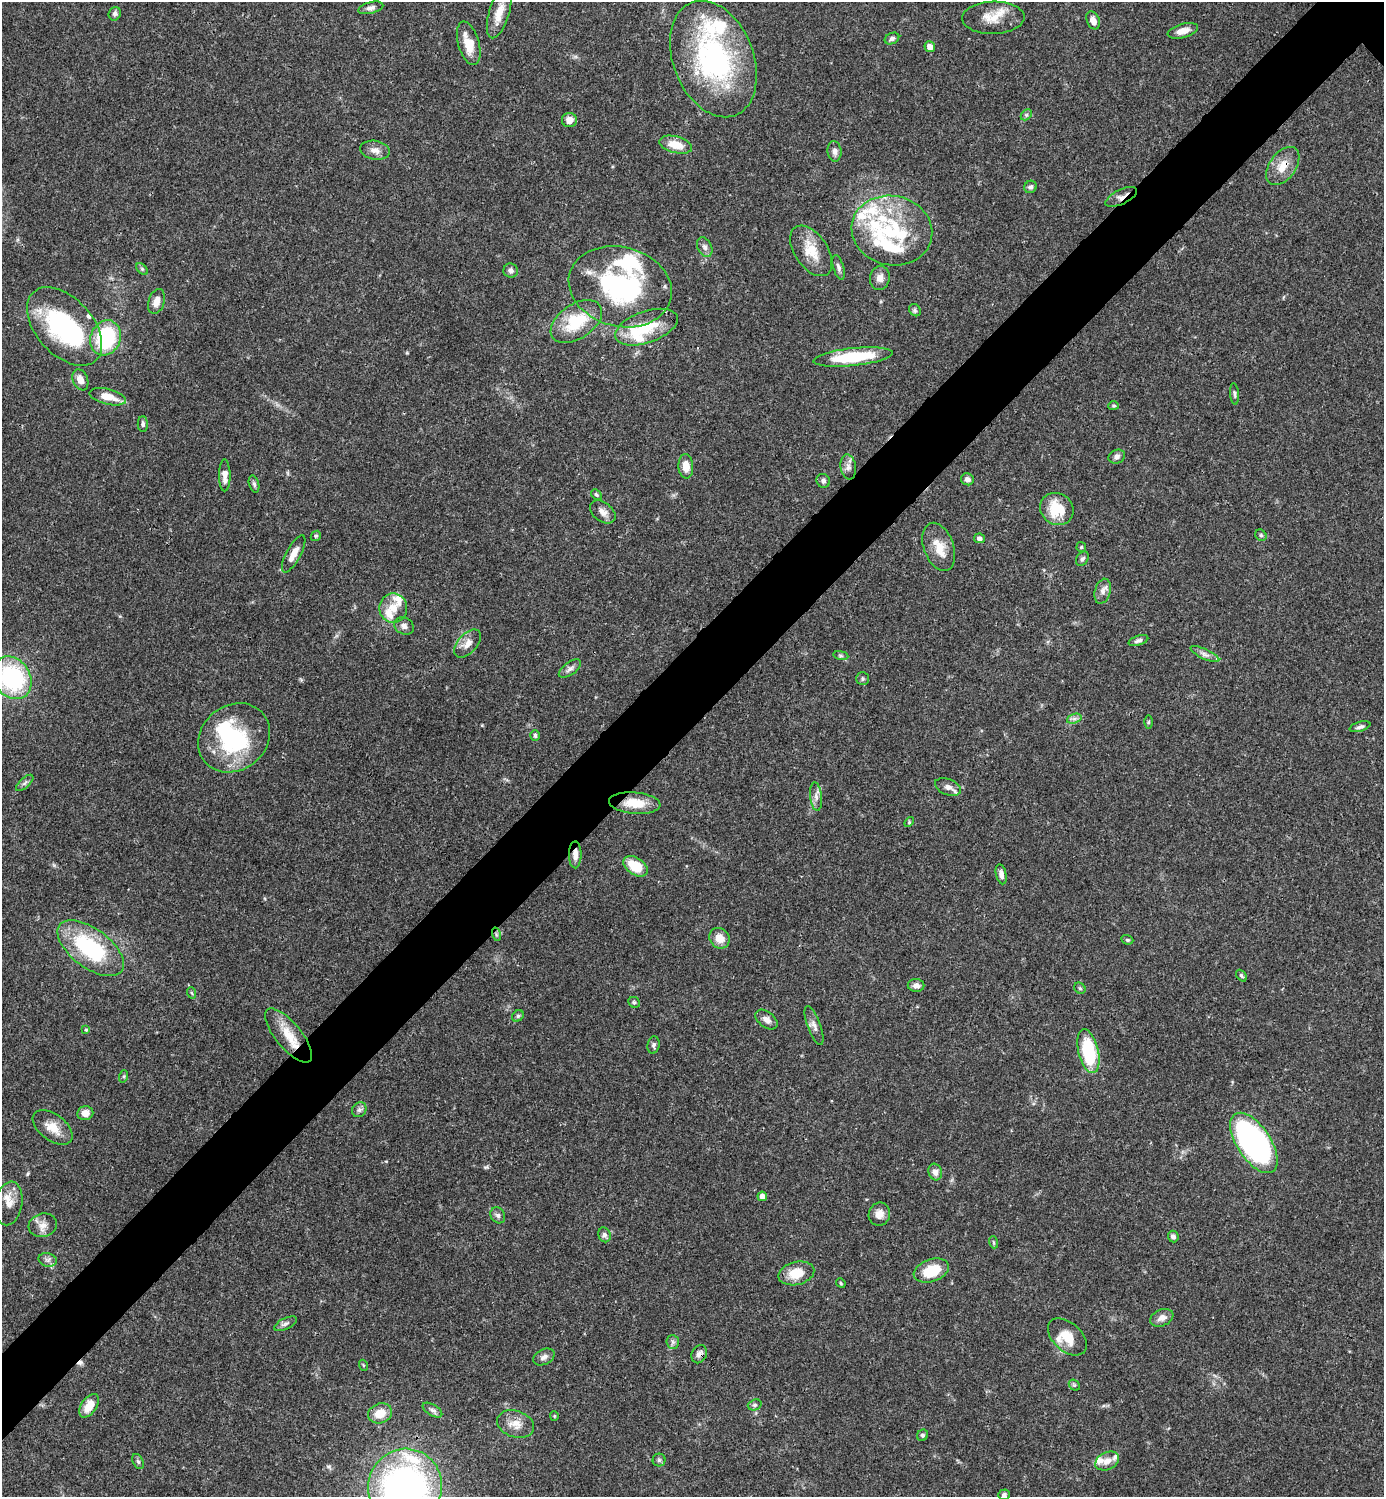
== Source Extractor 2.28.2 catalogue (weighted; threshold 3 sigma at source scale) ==
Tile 7 of 4 x 4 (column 3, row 2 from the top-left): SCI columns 3061-4442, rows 2989-4483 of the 5981 x 5982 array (HDU 1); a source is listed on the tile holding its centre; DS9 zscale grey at full resolution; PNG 1386 x 1499 px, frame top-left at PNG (2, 2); each listed source drawn as its Kron ellipse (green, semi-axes under 4 px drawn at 4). Shown black and unused: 6% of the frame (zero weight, under 3 of 4 exposures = <1% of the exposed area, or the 3 px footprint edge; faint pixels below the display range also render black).
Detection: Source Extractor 2.28.2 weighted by HDU 2 'WHT'; one run over the whole footprint, this tile lists its part. Background 0.0392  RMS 0.0027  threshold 0.012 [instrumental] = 3 sigma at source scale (4.5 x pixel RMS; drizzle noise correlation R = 1.50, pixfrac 1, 0.05/0.05 arcsec/px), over >= 5 px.
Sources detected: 156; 4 inside a brighter object's white glare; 1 cosmic-ray / hot-pixel residue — neither listed nor drawn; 19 inside a brighter listed object's ellipse — not listed separately; the other 132 listed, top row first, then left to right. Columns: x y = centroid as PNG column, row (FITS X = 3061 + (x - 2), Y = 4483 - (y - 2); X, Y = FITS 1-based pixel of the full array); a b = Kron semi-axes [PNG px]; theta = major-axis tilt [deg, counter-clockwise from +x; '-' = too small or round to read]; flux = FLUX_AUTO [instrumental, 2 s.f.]
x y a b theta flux
371 8 13 5 14 1.1
499 12 27 10 74 4.4
115 14 7 6 - 0.79
993 18 31 16 2 5.7
1093 20 9 6 -66 2
1183 31 15 7 16 2.3
892 38 7 5 25 0.89
469 43 22 10 -74 5.2
930 47 5 5 - 1.9
713 59 60 40 -69 52
1026 115 6 4 45 0.49
569 120 7 7 - 2.1
676 145 17 8 -15 4.7
375 150 15 9 -10 1.9
835 151 10 7 -84 1.2
1283 166 22 13 54 4.4
1030 187 6 6 - 0.75
1121 197 17 7 26 1.7
892 231 40 35 -12 24
705 247 10 7 -64 1.2
811 251 28 16 -56 6.4
838 267 13 5 -74 0.9
142 269 7 4 -45 0.45
511 270 7 7 - 0.94
880 278 12 10 79 1.8
620 287 52 39 -15 44
156 301 13 8 72 2.2
915 310 6 5 - 0.53
576 321 29 17 34 11
65 326 46 28 -48 35
646 327 33 15 19 11
106 338 18 15 67 22
853 357 40 9 6 15
80 380 11 7 -68 2.2
1234 394 11 3 -85 0.51
108 397 19 7 -14 4.4
1114 406 5 4 - 0.35
143 424 8 5 -89 0.68
1117 457 8 6 20 0.95
686 466 12 7 -86 3
848 467 12 8 -82 1.4
225 475 16 5 -90 2
967 479 6 6 - 0.93
823 481 7 6 - 0.88
254 484 9 5 -74 0.61
596 495 6 4 -47 0.4
1057 509 17 15 -35 7.9
603 512 14 9 -37 1.7
1261 535 6 5 - 0.48
316 536 5 4 - 0.38
979 538 5 5 - 0.84
939 547 25 15 -70 4.9
1081 547 5 5 - 0.31
294 554 21 7 62 2.8
1082 559 8 5 56 0.62
1103 591 13 7 74 1.5
393 608 14 14 - 3.9
404 626 10 8 -26 1.2
1138 641 10 5 18 0.78
468 643 17 9 49 2.5
1205 654 16 5 -25 1.2
841 655 8 4 -9 0.44
570 669 13 6 36 1.1
12 678 23 18 -56 32
863 679 6 6 - 0.54
1074 719 7 4 19 0.82
1148 722 6 4 89 0.35
1360 727 11 5 16 0.8
535 735 5 4 - 0.55
234 738 38 32 38 24
25 783 11 5 42 0.74
948 787 14 8 -22 1.6
816 797 14 6 -84 1.5
635 803 26 10 -5 5.8
909 822 6 3 47 0.29
575 855 13 6 -90 2.2
635 866 13 8 -33 7.1
1001 874 10 5 -78 1.2
496 934 7 4 -73 0.57
720 938 11 9 -52 2.9
1127 940 6 4 -19 0.41
91 948 39 19 -36 25
1241 976 6 4 -51 0.47
916 985 8 6 -1 1.3
1080 988 6 5 - 0.36
192 993 6 3 -69 0.35
634 1002 6 5 - 0.45
518 1016 6 5 - 0.46
766 1020 12 7 -36 1.7
814 1025 20 6 -69 1.5
86 1030 4 3 - 0.33
289 1036 33 12 -50 6.5
654 1045 9 6 81 0.72
1088 1051 22 10 -77 18
124 1076 6 4 72 0.36
359 1110 8 7 - 0.75
85 1113 8 7 - 2
53 1127 23 13 -37 4.4
1254 1143 34 17 -56 91
935 1172 8 6 -73 1.5
762 1196 5 4 - 1.4
9 1203 22 13 80 3.1
879 1214 11 10 - 2.1
498 1215 8 7 - 0.85
43 1225 14 11 16 2.3
604 1235 7 6 - 0.88
1173 1236 6 5 - 0.84
993 1242 6 4 -71 0.34
48 1260 9 6 -14 0.98
931 1270 18 11 20 8.4
796 1273 18 11 14 5.9
841 1283 5 4 - 0.35
1162 1318 12 8 23 1.8
285 1324 12 5 26 0.9
1067 1337 23 14 -42 4.9
673 1342 7 6 - 0.74
699 1354 9 7 63 1.2
544 1357 11 7 26 1.2
363 1365 5 3 - 0.27
1074 1385 6 4 -44 0.44
755 1405 7 5 19 0.57
89 1406 13 7 56 4.5
432 1410 11 5 -32 0.87
380 1413 12 9 19 4.1
554 1416 5 4 - 0.28
516 1424 19 13 -19 3.4
923 1435 6 5 - 0.48
659 1460 6 6 - 0.57
138 1461 8 5 -62 0.56
1107 1461 12 8 25 2.3
405 1487 38 37 - 110
1004 1495 6 5 - 0.58
Overlapping masked pixels (flux is a lower limit): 6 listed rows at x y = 1283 166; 1121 197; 575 855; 496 934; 289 1036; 699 1354
Isophote crosses this tile's border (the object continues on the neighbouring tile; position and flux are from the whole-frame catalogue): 2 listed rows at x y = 12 678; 405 1487